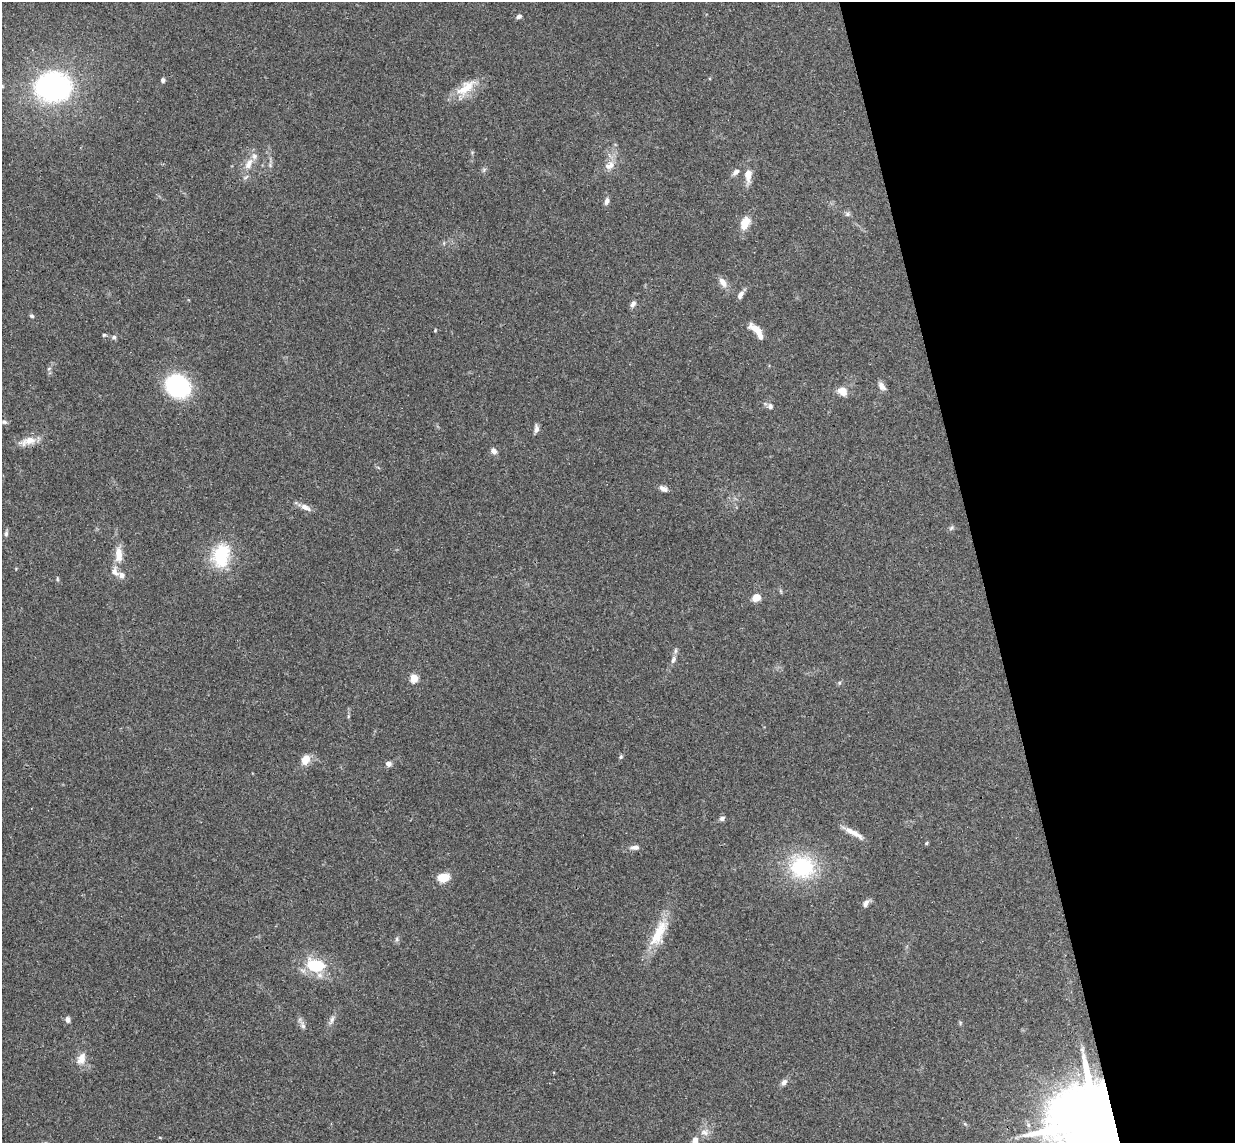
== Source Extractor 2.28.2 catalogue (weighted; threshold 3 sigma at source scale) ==
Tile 12 of 4 x 4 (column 4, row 3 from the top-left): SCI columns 3755-4987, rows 1296-2436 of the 5046 x 4985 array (HDU 1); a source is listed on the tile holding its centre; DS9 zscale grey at full resolution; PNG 1237 x 1145 px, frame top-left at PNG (2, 2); no overlay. Shown black and unused: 21% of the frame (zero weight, under 3 of 4 exposures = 6% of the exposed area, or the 3 px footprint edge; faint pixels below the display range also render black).
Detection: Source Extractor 2.28.2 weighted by HDU 2 'WHT'; one run over the whole footprint, this tile lists its part. Background 0.158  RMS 0.0071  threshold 0.0321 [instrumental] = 3 sigma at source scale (4.5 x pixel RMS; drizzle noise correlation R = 1.50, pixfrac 1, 0.05/0.05 arcsec/px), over >= 5 px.
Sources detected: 65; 3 inside a brighter listed object's ellipse — not listed separately; the other 62 listed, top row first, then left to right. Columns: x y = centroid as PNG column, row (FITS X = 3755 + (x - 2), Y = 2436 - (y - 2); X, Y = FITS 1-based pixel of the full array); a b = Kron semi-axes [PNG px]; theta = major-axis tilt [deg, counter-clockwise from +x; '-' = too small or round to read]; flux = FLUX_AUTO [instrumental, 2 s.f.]
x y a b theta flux
519 16 6 5 - 2
163 80 6 5 - 1.6
2 86 6 5 - 1.5
53 87 33 27 -1 130
465 88 31 14 38 15
249 164 16 9 63 7.4
609 165 14 10 32 6.2
484 169 7 4 19 1.2
736 172 9 5 40 2.7
748 175 17 9 -89 6.8
606 201 10 6 75 2.6
847 214 7 6 - 1.7
745 223 17 10 67 9.1
723 282 14 8 -56 5
740 295 11 6 58 3.1
633 304 9 6 57 2.5
32 316 6 4 -31 1.2
756 329 17 7 -37 9.1
435 330 4 3 - 0.61
104 335 6 4 12 0.9
114 337 5 5 - 1.4
178 386 20 16 -35 86
882 386 12 7 -53 3.5
843 391 8 7 - 9.5
770 406 8 7 - 2.3
4 422 8 5 -10 1.4
536 429 10 6 85 2.8
28 441 23 10 20 8.7
494 451 7 6 - 3.2
663 489 11 6 -29 3.4
305 507 14 7 -26 4.8
951 528 7 5 46 1.4
6 534 7 5 74 1.6
119 554 20 9 -89 9.5
221 555 30 20 79 33
121 575 9 8 - 3.4
57 579 6 3 -72 0.89
756 598 9 7 33 6.9
673 659 11 6 70 3
414 678 5 5 - 24
621 757 5 5 - 1.2
306 759 11 8 64 8.6
388 764 7 6 - 3
722 818 7 5 27 2.1
853 833 28 6 -29 7
926 843 6 4 88 0.78
635 847 11 6 3 3.3
802 867 27 25 -15 52
443 878 10 7 11 14
866 903 10 6 55 3.2
659 933 42 15 64 22
397 939 7 4 -90 1.3
315 965 28 17 -10 26
68 1020 8 6 -82 2.3
332 1020 14 5 70 2.9
960 1023 6 4 73 0.86
303 1026 6 6 - 1.9
81 1059 18 11 67 7.1
784 1082 9 7 48 2.7
1097 1121 23 18 3 11000
704 1132 12 8 -20 3.8
695 1141 12 7 88 5.2
Overlapping masked pixels (flux is a lower limit): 1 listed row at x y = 1097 1121
Isophote crosses this tile's border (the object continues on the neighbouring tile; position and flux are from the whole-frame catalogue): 3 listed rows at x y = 2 86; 1097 1121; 695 1141